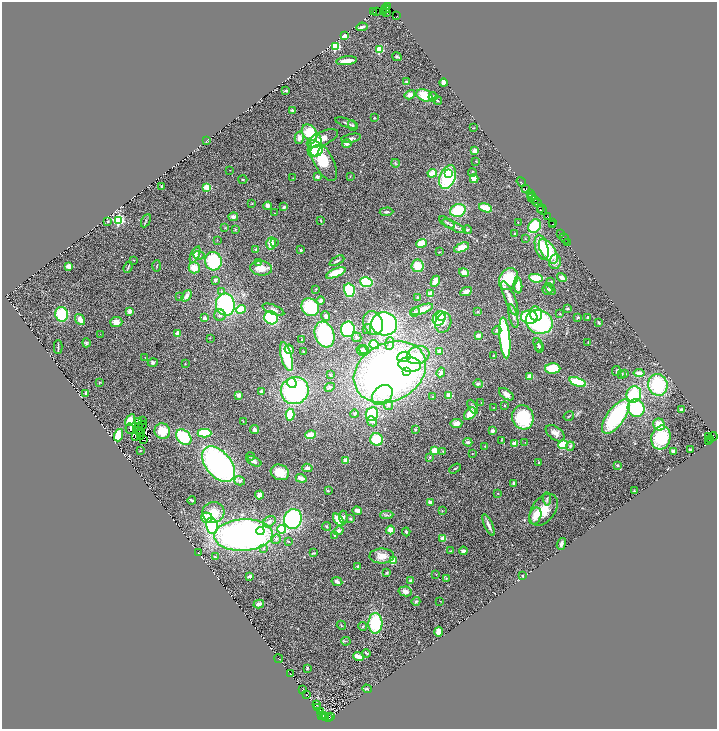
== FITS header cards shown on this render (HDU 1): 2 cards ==
NAXIS1  =                 1429
NAXIS2  =                 1453

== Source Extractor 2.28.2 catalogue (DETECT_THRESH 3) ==
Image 1429 x 1453 px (HDU 1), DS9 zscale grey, zoomed out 1/2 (1 PNG px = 2 x 2 image px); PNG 719 x 731 px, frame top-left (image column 1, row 1453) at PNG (2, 2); each listed source drawn as its Kron ellipse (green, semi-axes under 4 px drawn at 4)
Background 1.01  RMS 0.075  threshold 0.225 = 3 sigma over >= 5 px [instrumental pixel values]
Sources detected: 409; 49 cannot appear on this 1/2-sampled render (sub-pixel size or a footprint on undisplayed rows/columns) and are neither listed nor drawn; the other 360 listed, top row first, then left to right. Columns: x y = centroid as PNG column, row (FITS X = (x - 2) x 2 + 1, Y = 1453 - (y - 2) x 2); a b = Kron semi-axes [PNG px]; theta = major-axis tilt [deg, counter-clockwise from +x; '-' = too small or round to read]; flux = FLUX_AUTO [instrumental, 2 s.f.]
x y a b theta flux
387 7 2 1 - 200
385 8 3 1 - 570
387 10 2 2 - 130
373 12 3 1 - 85
376 12 3 1 - 38
383 12 2 2 - 180
387 13 3 2 - 250
397 15 2 1 - 110
362 27 5 3 - 33
344 36 4 3 - 110
335 46 3 3 - 1500
379 50 3 3 - 870
397 57 5 3 - 24
347 61 10 3 7 130
407 82 4 4 - 29
443 83 4 3 - 96
286 91 3 2 - 32
410 95 5 4 - 76
424 95 8 6 -20 310
433 97 4 4 - 32
437 100 4 3 - 17
292 110 3 2 - 14
375 118 4 3 - 10
347 123 12 2 -20 27
353 125 5 4 - 28
474 128 3 2 - 5.6
310 132 9 6 -49 430
299 138 6 4 77 70
322 138 17 7 24 170
351 138 10 3 11 36
206 141 3 1 - 5.1
347 144 4 3 - 40
315 145 12 6 74 490
317 151 6 5 - 110
475 151 3 3 - 85
324 161 22 9 -61 570
476 161 2 2 - 9.9
395 163 4 3 - 13
230 170 2 1 - 4.3
472 172 4 3 - 12
432 173 5 3 - 250
448 173 3 3 - 160
350 176 3 2 - 5.3
317 177 3 3 - 32
448 177 12 8 68 980
293 178 3 2 - 4.9
243 179 4 2 - 10
474 179 4 4 - 110
521 182 5 2 - 360
161 187 4 2 - 9.2
207 187 3 3 - 630
526 188 3 2 - 260
530 194 2 1 - 120
532 195 2 2 - 260
532 197 3 1 - 180
534 200 4 2 - 350
537 203 4 1 - 460
252 204 3 2 - 9
268 206 4 3 - 65
284 207 3 3 - 25
486 208 6 3 -21 310
540 209 4 2 - 310
542 209 6 1 -58 400
458 210 8 6 20 580
386 212 7 3 3 28
274 213 2 2 - 6.3
547 216 3 2 - 340
233 217 4 4 - 43
118 220 3 3 - 2500
108 221 2 2 - 13
146 221 7 2 64 19
321 221 3 2 - 8.6
447 222 9 2 -33 25
518 222 2 2 - 11
552 222 2 1 - 110
553 224 4 2 - 480
454 226 13 3 -26 65
535 226 7 6 - 510
225 228 3 2 - 6.3
235 229 3 3 - 11
467 230 5 3 - 22
515 234 3 2 - 10
560 234 3 2 - 260
564 238 5 1 - 89
526 239 3 2 - 7.9
217 240 3 2 - 5.9
274 242 4 3 - 15
567 242 2 1 - 65
271 243 6 4 -88 150
421 243 5 4 - 160
462 247 8 4 23 150
542 248 13 6 -74 380
256 250 3 3 - 31
301 250 3 2 - 20
548 251 14 7 -57 550
439 252 3 2 - 7.6
195 255 9 4 67 71
199 255 6 3 -5 21
134 260 2 2 - 5.4
213 261 9 8 - 800
337 261 8 3 27 30
555 262 7 6 - 64
258 263 4 3 - 16
69 266 2 2 - 380
157 266 6 2 89 10
418 266 6 6 - 250
128 267 6 2 68 16
194 268 5 5 - 190
261 268 11 7 -4 160
336 273 10 4 23 320
464 273 5 4 - 95
536 278 7 4 -9 540
562 278 5 3 - 75
508 279 11 8 58 530
215 280 4 4 - 26
435 281 6 4 64 160
366 282 6 5 - 550
550 282 4 4 - 25
518 285 8 3 -85 160
316 289 3 2 - 11
550 289 6 3 -56 25
349 290 7 5 -74 760
547 290 5 4 - 41
221 291 3 3 - 18
466 292 6 3 27 76
430 294 2 2 - 310
186 296 6 4 54 81
180 297 2 2 - 12
417 297 4 3 - 14
510 299 19 5 -68 120
321 301 4 4 - 45
225 305 11 9 -78 1600
310 307 9 8 - 630
241 309 5 3 - 330
422 309 11 4 19 160
567 309 3 3 - 16
273 310 11 4 -21 51
130 311 4 3 - 77
415 312 5 4 - 28
478 312 3 3 - 12
61 314 7 6 - 630
536 314 7 6 - 350
560 314 3 3 - 10
220 315 6 5 - 52
326 316 5 4 - 50
441 316 4 4 - 400
513 316 12 4 -76 60
529 317 8 7 - 910
578 317 3 3 - 17
205 318 2 2 - 120
271 318 7 6 - 820
439 318 7 6 - 960
588 318 3 2 - 11
80 320 6 4 -54 120
116 322 6 5 - 85
539 322 13 12 - 1900
373 323 12 9 -69 300
443 323 10 7 71 120
599 323 3 2 - 21
384 324 13 11 -3 2300
348 329 8 7 - 920
367 329 5 4 - 22
497 331 4 4 - 32
100 334 2 1 - 3.2
178 334 3 2 - 150
325 335 13 9 -70 1200
479 336 3 3 - 110
357 337 5 4 - 33
210 338 2 2 - 6.6
505 338 20 5 -85 1300
302 340 4 2 - 16
588 342 3 1 - 5.8
86 343 5 3 - 17
390 343 6 4 85 33
374 344 5 4 - 300
538 345 7 3 -72 27
58 347 7 2 90 30
539 347 5 3 - 33
289 349 5 4 - 68
364 350 5 4 - 33
362 351 6 5 - 36
440 351 4 3 - 37
303 352 3 2 - 7.9
418 355 11 8 19 230
286 356 15 5 -75 550
494 356 2 2 - 18
145 357 2 1 - 4.4
404 357 7 5 9 700
153 363 5 4 - 30
185 364 3 2 - 6.8
410 364 11 7 -4 490
553 369 7 5 -1 450
616 371 5 2 - 15
390 372 38 28 27 8000
407 372 3 3 - 110
441 372 5 4 - 46
625 373 4 3 - 17
639 373 5 3 - 91
621 374 4 3 - 15
330 375 4 3 - 11
530 377 4 3 - 100
99 382 3 3 - 8.8
578 382 9 4 -19 470
292 383 5 4 - 340
478 384 4 3 - 33
658 385 11 9 -72 900
330 387 5 3 - 26
261 391 3 3 - 33
295 391 14 13 - 2100
86 393 4 2 - 33
506 394 8 4 -35 76
634 394 8 7 - 610
238 395 3 3 - 67
382 395 11 8 42 260
449 395 3 3 - 170
433 396 4 3 - 15
481 403 3 2 - 7.7
388 405 5 4 - 29
504 406 3 3 - 10
473 407 8 4 -59 38
494 407 3 2 - 7.3
636 408 9 8 - 790
682 410 4 3 - 44
355 414 4 4 - 22
372 414 7 6 - 580
470 414 7 5 48 180
290 415 6 4 -89 310
569 416 5 2 - 12
523 417 12 10 -74 860
616 417 20 8 54 1400
130 420 6 4 60 84
138 421 4 3 - 18
142 421 2 1 - 4.8
243 421 3 2 - 6.6
372 421 5 4 - 36
456 424 6 4 8 110
659 424 6 5 - 230
142 425 4 1 - 24
139 426 2 1 - 3.4
130 428 5 1 - 4.3
254 430 4 4 - 33
415 430 3 3 - 15
138 431 3 1 - 6.2
162 431 8 7 - 270
493 431 4 4 - 37
140 432 2 1 - 1.2
204 433 7 4 0 480
555 433 11 6 -38 81
118 435 6 4 73 200
310 435 5 4 - 120
713 436 4 2 - 300
136 437 2 1 - 1.2
140 437 2 1 - 11
184 437 9 6 -47 680
709 437 2 1 - 580
661 438 12 9 78 780
144 439 3 2 - 23
377 439 6 6 - 420
711 439 3 2 - 600
501 440 3 2 - 8.1
709 441 2 1 - 140
468 442 4 3 - 19
525 442 2 1 - 3.5
515 443 2 2 - 330
563 444 5 3 - 420
485 446 4 2 - 8.6
570 446 5 4 - 27
690 449 2 2 - 16
435 450 4 3 - 200
140 451 2 2 - 7.8
443 451 3 3 - 9.2
673 451 4 3 - 45
472 454 2 2 - 4.3
250 456 4 4 - 16
430 457 3 3 - 12
346 460 4 4 - 110
254 461 8 4 -23 50
539 463 3 2 - 9
219 464 21 12 -49 3200
617 465 3 3 - 17
307 468 5 4 - 49
455 468 6 2 31 17
280 472 9 7 -21 210
301 478 5 3 - 85
240 481 5 4 - 30
514 483 3 3 - 26
328 491 3 2 - 10
634 491 3 2 - 13
498 493 2 2 - 7.2
259 495 4 3 - 61
547 499 6 3 -85 25
192 500 4 2 - 19
430 503 3 2 - 88
544 510 18 11 53 300
357 511 5 3 - 72
442 511 4 3 - 9.2
213 512 11 10 - 300
387 515 6 4 3 33
535 516 9 6 72 160
343 517 6 4 -85 29
207 518 6 5 - 290
293 519 10 9 - 1700
350 519 3 3 - 15
339 520 7 3 -50 320
269 522 7 5 35 58
488 525 12 3 -66 69
212 526 8 5 -77 920
327 526 4 3 - 19
282 529 4 3 - 600
390 530 4 4 - 83
260 531 4 4 - 130
339 531 5 4 - 61
406 532 4 3 - 22
243 535 29 16 3 5700
335 536 4 3 - 43
276 539 5 4 - 29
443 539 3 3 - 180
288 541 3 2 - 9.6
561 544 6 3 70 53
263 548 3 3 - 24
450 551 2 2 - 5.3
463 551 4 3 - 47
198 553 3 2 - 4.9
313 553 4 2 - 21
382 556 12 7 1 140
215 557 2 2 - 13
393 561 4 4 - 280
358 566 3 3 - 19
387 573 3 3 - 20
436 574 2 2 - 4.6
522 576 3 3 - 20
250 577 4 2 - 43
446 578 4 3 - 10
337 581 5 3 - 43
410 581 4 4 - 28
405 591 6 5 - 72
416 601 4 4 - 30
440 601 3 2 - 5.7
259 604 5 4 - 57
375 623 10 7 88 690
341 625 5 2 - 9.7
363 627 4 3 - 14
438 632 5 3 - 110
346 641 4 2 - 12
366 653 4 3 - 15
359 657 6 3 -21 120
279 659 4 2 - 5.6
307 668 3 2 - 17
290 674 2 1 - 4.8
367 689 5 2 - 10
303 690 2 1 - 5.8
306 695 2 1 - 4.6
317 704 4 2 - 10
317 708 3 1 - 7.9
320 712 2 1 - 5.1
322 716 2 2 - 150
324 716 2 1 - 94
330 717 2 1 - 260
326 718 2 1 - 400
328 718 3 2 - 840
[49 sub-pixel or undisplayed-footprint detections neither listed nor drawn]